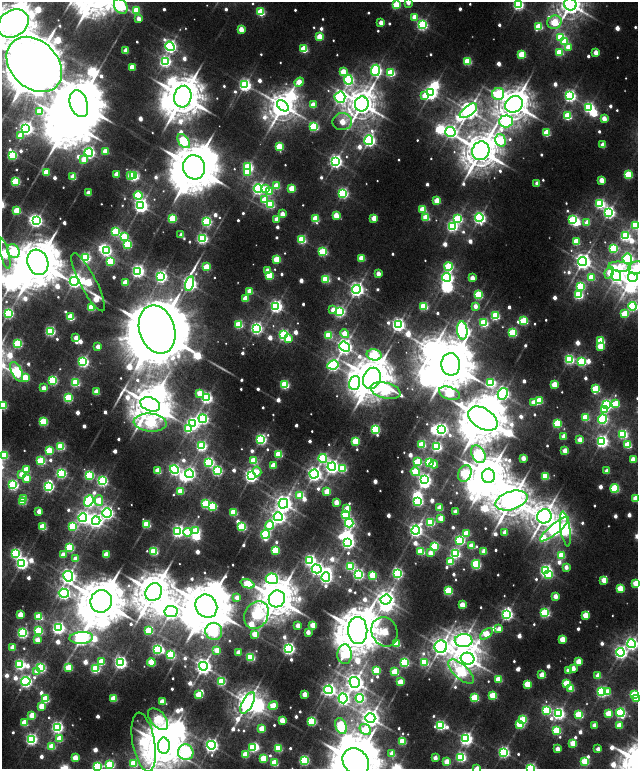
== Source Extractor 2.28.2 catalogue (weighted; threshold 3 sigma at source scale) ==
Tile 7 of 4 x 4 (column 3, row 2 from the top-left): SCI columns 2748-4018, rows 3286-4819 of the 5576 x 6577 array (HDU 1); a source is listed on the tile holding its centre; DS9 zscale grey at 2 x 2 block average (1 PNG px = mean of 2 x 2 image px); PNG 640 x 771 px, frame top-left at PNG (2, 2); each listed source drawn as its Kron ellipse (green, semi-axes under 4 px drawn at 4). Nothing masked; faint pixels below the display range render black.
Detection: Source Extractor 2.28.2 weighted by HDU 2 'WHT'; one run over the whole footprint, this tile lists its part. Background 0.0102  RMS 0.0057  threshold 0.0258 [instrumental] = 3 sigma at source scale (4.5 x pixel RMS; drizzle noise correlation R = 1.50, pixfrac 1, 0.0396/0.0396 arcsec/px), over >= 5 px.
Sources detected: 910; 43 too faint to see at this stretch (2 x 2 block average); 47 inside a brighter object's white glare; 1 long thin detection or spike segment (spike, bleed or trail) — neither listed nor drawn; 1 inside a brighter listed object's ellipse — not listed separately; of the other 818, all 500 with FLUX_AUTO >= 23.6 (the completeness limit of this list) listed and drawn (318 fainter detections not listed), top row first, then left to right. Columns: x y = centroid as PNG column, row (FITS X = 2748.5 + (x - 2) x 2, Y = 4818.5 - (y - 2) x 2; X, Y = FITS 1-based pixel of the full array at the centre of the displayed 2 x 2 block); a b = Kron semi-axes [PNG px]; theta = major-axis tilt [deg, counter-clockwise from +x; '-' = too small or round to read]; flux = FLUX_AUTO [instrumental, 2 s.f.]
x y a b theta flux
408 2 3 3 - 30
570 4 6 6 - 2300
396 5 3 3 - 97
518 5 4 3 - 330
121 6 8 6 -56 270
136 10 4 3 - 87
261 12 3 3 - 140
414 17 3 3 - 31
139 19 3 3 - 26
554 22 7 6 - 110
381 23 3 3 - 32
13 24 16 13 35 8000
422 25 4 4 - 310
539 26 3 3 - 98
241 29 3 3 - 45
319 37 3 3 - 67
561 37 3 3 - 150
565 42 4 3 - 84
170 46 5 4 - 480
568 47 3 3 - 37
304 49 3 3 - 110
126 51 3 3 - 42
560 52 3 3 - 99
596 52 3 3 - 34
522 55 3 3 - 100
165 61 4 4 - 340
467 61 3 3 - 120
34 64 31 23 -45 26000
132 67 3 3 - 48
376 70 5 4 - 450
343 72 3 3 - 60
391 73 3 3 - 140
348 80 5 4 - 270
299 82 5 3 - 52
245 85 4 4 - 440
430 93 4 3 - 560
498 94 6 6 - 210
425 96 4 3 - 47
570 96 4 4 - 400
183 97 11 8 76 6200
340 97 5 5 - 500
79 104 14 8 -72 11000
362 104 7 7 - 3100
514 104 9 7 35 3900
313 105 3 3 - 48
283 106 7 4 -42 2400
589 107 4 4 - 270
40 111 3 3 - 38
468 111 10 5 38 1400
567 116 3 3 - 130
604 119 3 3 - 35
506 121 7 6 - 280
342 122 10 8 2 56
314 127 3 3 - 210
26 128 4 4 - 580
450 132 5 4 - 390
547 133 3 3 - 86
20 136 3 3 - 41
369 140 5 4 - 510
500 140 6 5 - 200
184 141 8 5 -52 200
603 145 3 3 - 38
279 147 3 3 - 110
106 151 3 3 - 64
481 151 9 8 - 4800
89 153 4 4 - 390
12 155 3 3 - 200
84 160 3 3 - 39
335 161 4 4 - 560
194 167 12 11 - 11000
248 167 4 3 - 270
46 172 3 3 - 70
247 172 4 3 - 71
116 174 3 3 - 42
131 175 3 3 - 68
628 175 3 3 - 130
134 176 4 3 - 230
73 177 3 3 - 56
601 180 3 3 - 40
15 181 3 3 - 170
537 183 3 2 - 24
276 186 3 3 - 58
292 188 3 3 - 73
258 189 4 4 - 420
265 189 4 3 - 40
269 191 4 3 - 75
88 193 3 3 - 39
343 193 4 4 - 270
138 195 4 4 - 120
264 200 4 4 - 77
437 201 3 3 - 60
600 204 4 4 - 230
271 205 3 3 - 110
141 206 4 4 - 660
423 209 3 3 - 75
17 211 3 3 - 85
609 212 4 4 - 440
282 214 3 3 - 32
336 216 3 3 - 55
426 217 3 3 - 91
172 218 3 3 - 130
374 218 3 3 - 54
479 218 4 4 - 440
276 219 3 3 - 28
315 219 3 3 - 98
458 219 4 4 - 200
573 220 4 3 - 190
36 221 4 3 - 460
206 222 4 3 - 240
587 222 3 3 - 39
635 225 3 3 - 150
452 226 4 4 - 310
116 232 3 3 - 180
181 235 3 2 - 25
625 236 4 4 - 220
124 237 3 3 - 99
202 239 4 4 - 300
302 240 3 3 - 170
576 242 3 3 - 70
127 245 3 3 - 160
613 248 3 3 - 160
13 251 7 6 - 130
106 251 4 3 - 270
323 252 3 3 - 190
5 253 16 4 -76 330
85 258 4 3 - 260
362 258 3 3 - 71
277 259 3 3 - 87
627 259 5 4 - 300
110 261 4 3 - 120
38 262 13 10 -70 9700
583 262 4 4 - 980
448 266 4 4 - 140
206 267 3 3 - 83
619 267 11 5 -5 47
636 268 8 6 22 58
267 270 3 3 - 26
138 271 4 4 - 470
609 273 6 3 67 35
378 274 3 3 - 30
616 275 6 4 -74 610
161 276 4 4 - 430
269 276 3 3 - 110
446 277 4 4 - 370
591 277 3 3 - 68
633 277 5 4 - 1700
472 278 3 3 - 36
326 279 3 3 - 140
74 281 4 3 - 480
88 282 32 8 -62 240
125 283 3 3 - 50
190 283 7 4 74 640
580 286 4 3 - 150
356 289 4 4 - 720
250 291 3 3 - 50
478 295 3 3 - 160
578 295 3 3 - 210
245 299 3 3 - 56
276 306 4 4 - 480
424 306 3 3 - 140
475 306 3 3 - 24
633 306 4 4 - 280
91 307 3 3 - 120
333 310 3 3 - 35
339 312 4 4 - 280
8 313 4 3 - 270
624 314 3 3 - 78
495 316 3 3 - 180
71 317 3 3 - 120
524 321 3 3 - 130
484 323 3 3 - 170
239 324 3 3 - 130
398 325 4 4 - 530
256 328 4 4 - 400
157 329 24 17 -73 37000
462 330 9 5 -86 810
50 331 3 3 - 240
513 333 3 3 - 160
345 334 4 4 - 56
284 335 4 3 - 320
328 335 3 3 - 110
76 338 3 3 - 34
288 339 4 3 - 44
601 341 3 3 - 96
18 343 3 3 - 190
600 346 3 3 - 67
98 347 3 3 - 25
344 347 5 4 - 880
374 355 7 5 -14 290
569 359 4 3 - 260
83 362 4 4 - 350
581 362 3 3 - 180
451 364 11 9 -88 9400
333 365 5 4 - 400
17 372 10 5 -63 370
25 378 3 3 - 78
372 378 11 8 66 6200
53 380 3 3 - 210
75 383 3 3 - 160
354 383 7 5 70 240
490 383 4 3 - 190
285 385 3 3 - 180
554 385 3 3 - 67
44 388 3 3 - 30
596 389 3 3 - 130
386 391 15 8 -14 110
96 392 3 3 - 52
199 393 3 3 - 49
449 393 11 6 -19 160
503 394 6 5 - 460
68 398 3 3 - 160
207 398 4 4 - 340
539 401 3 3 - 82
533 402 3 3 - 27
150 404 10 6 -22 4700
616 404 4 3 - 92
606 405 4 3 - 320
3 406 3 3 - 130
604 410 4 3 - 43
585 417 3 3 - 91
203 419 4 4 - 330
483 419 16 10 -31 9500
602 419 4 4 - 290
43 422 3 3 - 130
150 422 16 9 -5 180
192 423 4 4 - 470
557 423 3 3 - 140
188 429 4 3 - 110
375 429 4 3 - 210
441 429 4 3 - 410
623 434 4 3 - 210
564 436 3 3 - 33
261 439 4 4 - 330
580 440 3 3 - 45
355 441 3 3 - 100
602 441 4 4 - 460
422 444 3 3 - 98
628 445 3 3 - 97
60 446 3 3 - 170
201 446 4 3 - 290
437 447 4 3 - 240
49 451 3 3 - 98
565 451 3 3 - 47
279 454 3 3 - 120
478 454 9 6 -60 360
4 455 4 3 - 120
323 458 4 4 - 150
523 458 3 2 - 33
633 459 3 3 - 42
254 460 3 3 - 82
41 461 3 3 - 160
209 462 4 4 - 240
417 462 3 3 - 120
429 462 4 3 - 120
434 464 4 3 - 25
273 465 3 3 - 50
332 467 4 4 - 620
343 468 4 4 - 110
26 470 3 3 - 67
174 470 4 4 - 340
158 471 3 3 - 73
217 471 4 3 - 250
257 471 5 3 - 24
607 471 3 3 - 24
415 472 5 4 - 110
61 473 3 3 - 260
465 473 8 6 67 180
21 474 3 3 - 27
189 474 4 3 - 380
314 474 4 4 - 660
89 475 3 3 - 210
251 476 4 4 - 590
488 476 7 6 - 4800
545 476 3 3 - 110
26 478 3 3 - 63
425 480 4 3 - 450
102 481 4 4 - 290
13 485 4 4 - 280
48 486 4 3 - 300
615 488 4 3 - 170
181 491 3 3 - 74
327 492 3 3 - 61
300 495 3 3 - 74
24 498 3 3 - 28
636 498 3 3 - 59
99 500 5 4 - 63
511 500 16 9 17 4300
22 501 3 3 - 100
89 501 6 4 69 370
418 501 4 3 - 250
336 502 3 3 - 37
206 504 3 3 - 190
283 504 5 5 - 1100
212 506 3 3 - 130
347 508 3 3 - 35
440 508 3 3 - 53
39 511 3 3 - 33
233 512 3 3 - 110
455 512 3 2 - 29
107 513 5 4 - 510
346 515 4 3 - 140
544 516 7 7 - 2300
83 517 4 4 - 430
278 517 4 4 - 640
441 518 3 3 - 60
96 521 4 4 - 480
430 522 3 3 - 160
349 523 4 4 - 260
147 524 3 3 - 120
270 525 4 4 - 100
72 526 4 3 - 130
43 527 3 3 - 110
242 527 3 3 - 180
554 529 18 5 39 690
565 529 17 5 -80 520
416 530 4 4 - 620
178 531 4 4 - 440
196 531 3 3 - 140
187 532 4 4 - 120
505 532 3 2 - 32
466 533 3 3 - 58
265 534 4 4 - 220
460 540 4 3 - 240
348 542 4 4 - 490
435 546 3 3 - 130
471 546 3 3 - 41
70 547 3 3 - 170
275 550 3 3 - 120
154 551 3 3 - 160
421 551 3 3 - 100
484 551 3 3 - 41
16 553 4 4 - 260
430 553 3 3 - 36
455 553 4 4 - 270
63 555 3 3 - 35
106 555 3 3 - 59
561 555 3 3 - 79
75 559 3 3 - 26
310 560 4 4 - 330
450 562 3 3 - 84
22 563 4 4 - 460
476 564 4 3 - 210
350 566 3 3 - 180
566 567 3 2 - 24
317 569 5 4 - 520
546 571 4 3 - 430
397 573 4 4 - 290
358 574 4 4 - 340
372 575 3 3 - 100
548 575 4 3 - 120
68 576 5 4 - 780
326 577 5 4 - 450
272 579 6 5 - 460
604 580 3 3 - 51
636 583 3 3 - 82
247 584 7 3 -21 120
620 588 3 3 - 75
448 591 3 3 - 160
154 592 9 8 - 5400
64 593 5 4 - 490
555 596 3 3 - 32
237 597 3 3 - 25
277 599 8 8 - 5200
386 599 5 5 - 1100
101 601 11 10 - 9400
462 605 3 3 - 57
206 606 12 10 -58 11000
171 612 6 5 - 810
545 613 3 3 - 230
507 614 4 4 - 460
20 615 3 3 - 55
256 615 14 11 62 240
585 615 3 3 - 59
39 617 3 3 - 100
298 625 3 2 - 29
313 625 3 3 - 53
58 628 4 4 - 440
499 629 3 3 - 27
38 631 3 3 - 150
149 631 3 3 - 130
214 631 9 8 - 240
358 631 13 9 -89 8100
308 632 3 2 - 28
385 632 15 13 -67 100
22 633 3 3 - 300
255 634 4 3 - 61
486 634 7 4 39 84
81 638 12 6 3 890
562 639 3 3 - 59
37 640 3 3 - 29
464 641 9 6 2 1400
397 643 3 3 - 97
631 644 4 4 - 460
13 647 3 3 - 41
441 647 6 6 - 1200
157 649 3 3 - 290
289 649 4 4 - 420
217 650 3 3 - 49
238 652 3 3 - 35
620 652 4 4 - 500
345 654 10 7 88 150
171 655 3 3 - 210
251 657 3 3 - 160
468 659 7 6 - 2300
101 662 3 3 - 89
151 662 4 3 - 87
424 662 4 3 - 120
578 662 3 3 - 52
120 663 4 4 - 470
404 663 3 3 - 210
20 664 3 3 - 270
203 666 4 4 - 950
41 668 3 3 - 250
69 668 3 3 - 97
573 668 3 3 - 29
95 669 3 3 - 200
376 670 3 3 - 89
568 670 3 3 - 28
37 671 4 3 - 24
395 672 3 3 - 87
461 672 16 7 -43 220
542 675 3 3 - 56
598 676 3 3 - 38
498 679 3 3 - 66
26 681 5 4 - 450
221 681 3 3 - 150
355 682 5 5 - 1200
400 682 3 3 - 60
566 683 3 3 - 90
527 684 3 3 - 83
571 688 3 3 - 52
328 690 4 4 - 490
602 692 4 3 - 320
607 692 3 3 - 40
304 694 3 3 - 38
634 694 3 3 - 97
199 695 3 3 - 94
493 695 3 3 - 110
114 698 3 3 - 78
343 698 5 4 - 480
360 698 4 4 - 220
475 698 3 3 - 130
636 698 3 3 - 90
45 699 3 3 - 110
162 701 3 3 - 36
248 703 12 5 62 1900
42 706 3 3 - 61
273 706 5 3 - 74
546 710 4 4 - 190
559 713 4 4 - 420
620 713 4 4 - 260
608 714 3 3 - 72
32 715 3 3 - 56
579 715 3 3 - 140
370 718 5 5 - 1300
158 719 13 7 -49 230
523 719 3 3 - 110
282 720 3 3 - 46
312 721 3 3 - 190
24 723 3 3 - 68
520 724 3 3 - 140
440 725 4 3 - 270
594 725 3 2 - 27
619 725 3 3 - 50
341 726 8 5 -69 200
57 727 4 4 - 380
262 729 3 3 - 60
365 730 6 5 - 110
556 730 3 3 - 130
31 739 4 4 - 370
59 739 3 3 - 74
466 739 4 4 - 480
402 741 3 3 - 110
144 742 30 11 -80 190
573 743 3 3 - 74
211 745 4 4 - 580
52 746 3 3 - 81
164 746 8 6 -89 5900
253 747 3 3 - 170
278 748 3 3 - 120
557 749 3 3 - 35
598 749 3 2 - 26
186 752 8 7 - 360
504 752 4 4 - 370
245 754 3 3 - 72
392 754 3 3 - 40
461 757 4 4 - 250
75 758 3 3 - 49
263 758 3 3 - 75
435 758 3 2 - 29
304 760 3 3 - 250
585 761 3 3 - 110
356 762 14 12 -44 12000
447 762 3 3 - 43
134 763 3 3 - 120
275 763 3 3 - 98
110 765 3 3 - 190
97 766 4 3 - 220
477 768 3 3 - 28
531 768 3 3 - 290
Isophote crosses this tile's border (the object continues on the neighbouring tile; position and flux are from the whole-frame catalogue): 27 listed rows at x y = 408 2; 570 4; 396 5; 518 5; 121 6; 13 24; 34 64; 635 225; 5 253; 627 259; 636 268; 633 277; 633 306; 3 406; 4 455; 636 498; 636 583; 631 644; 634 694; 636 698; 144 742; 164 746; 356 762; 110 765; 97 766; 477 768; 531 768